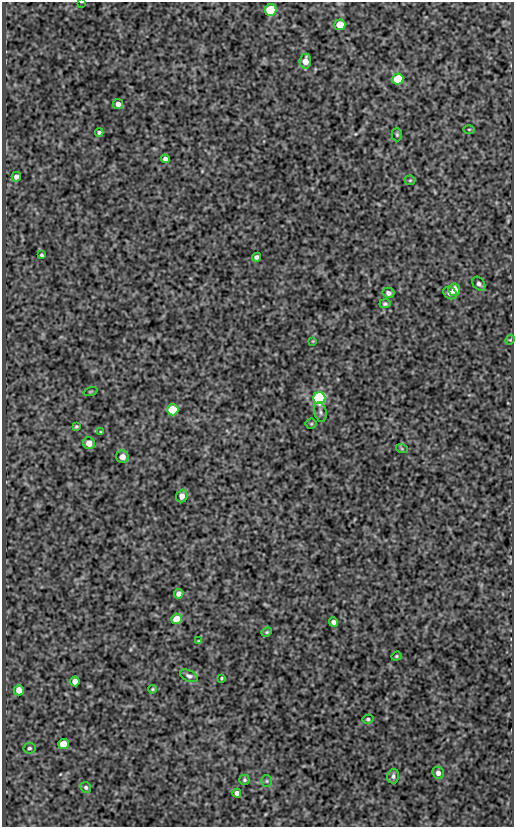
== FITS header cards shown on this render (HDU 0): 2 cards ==
NAXIS1  =                  512
NAXIS2  =                  825

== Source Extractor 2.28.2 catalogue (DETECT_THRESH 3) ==
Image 512 x 825 px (HDU 0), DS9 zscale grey, 1 PNG px = 1 image px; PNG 516 x 829 px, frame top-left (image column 1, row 825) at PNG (2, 2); each listed source drawn as its Kron ellipse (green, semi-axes under 4 px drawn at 4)
Background 98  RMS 0.56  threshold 1.68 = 3 sigma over >= 5 px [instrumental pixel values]
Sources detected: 52; all 52 listed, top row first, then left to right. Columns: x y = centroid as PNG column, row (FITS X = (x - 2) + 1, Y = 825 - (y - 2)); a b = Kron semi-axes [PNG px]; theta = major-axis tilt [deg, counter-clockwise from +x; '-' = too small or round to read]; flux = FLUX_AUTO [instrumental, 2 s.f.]
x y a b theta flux
81 2 3 2 - 23
271 10 6 5 - 3300
340 25 5 5 - 960
305 61 7 6 - 330
398 79 5 5 - 1800
118 104 5 5 - 190
469 129 5 3 - 39
99 132 4 3 - 70
397 135 7 5 -89 63
165 159 4 4 - 100
16 177 5 4 - 140
410 180 5 4 - 48
42 255 3 3 - 53
257 257 5 4 - 110
479 284 8 5 -52 110
454 290 6 5 - 470
388 293 6 5 - 150
450 293 7 5 -36 170
385 304 5 4 - 76
510 340 5 4 - 36
313 341 4 3 - 32
90 392 7 3 19 35
319 398 6 6 - 9600
173 410 5 5 - 1600
320 412 10 6 -77 120
311 424 5 5 - 51
76 426 4 3 - 49
100 432 4 2 - 28
89 443 6 6 - 330
402 449 6 4 -20 45
122 457 6 6 - 270
182 496 6 5 - 220
179 594 5 4 - 170
177 619 5 5 - 630
333 622 5 4 - 120
267 632 5 4 - 48
198 641 4 3 - 35
396 656 5 4 - 52
189 676 9 5 -24 110
221 678 4 3 - 42
75 681 5 4 - 240
152 689 4 3 - 42
19 690 5 5 - 330
368 719 5 4 - 61
63 744 5 5 - 650
29 748 6 5 - 72
438 773 6 5 - 170
393 776 7 6 - 110
244 780 5 5 - 64
267 781 5 5 - 61
86 787 6 5 - 71
237 793 4 4 - 160
At the frame edge (FLAGS 8, measured only in part): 1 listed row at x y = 81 2